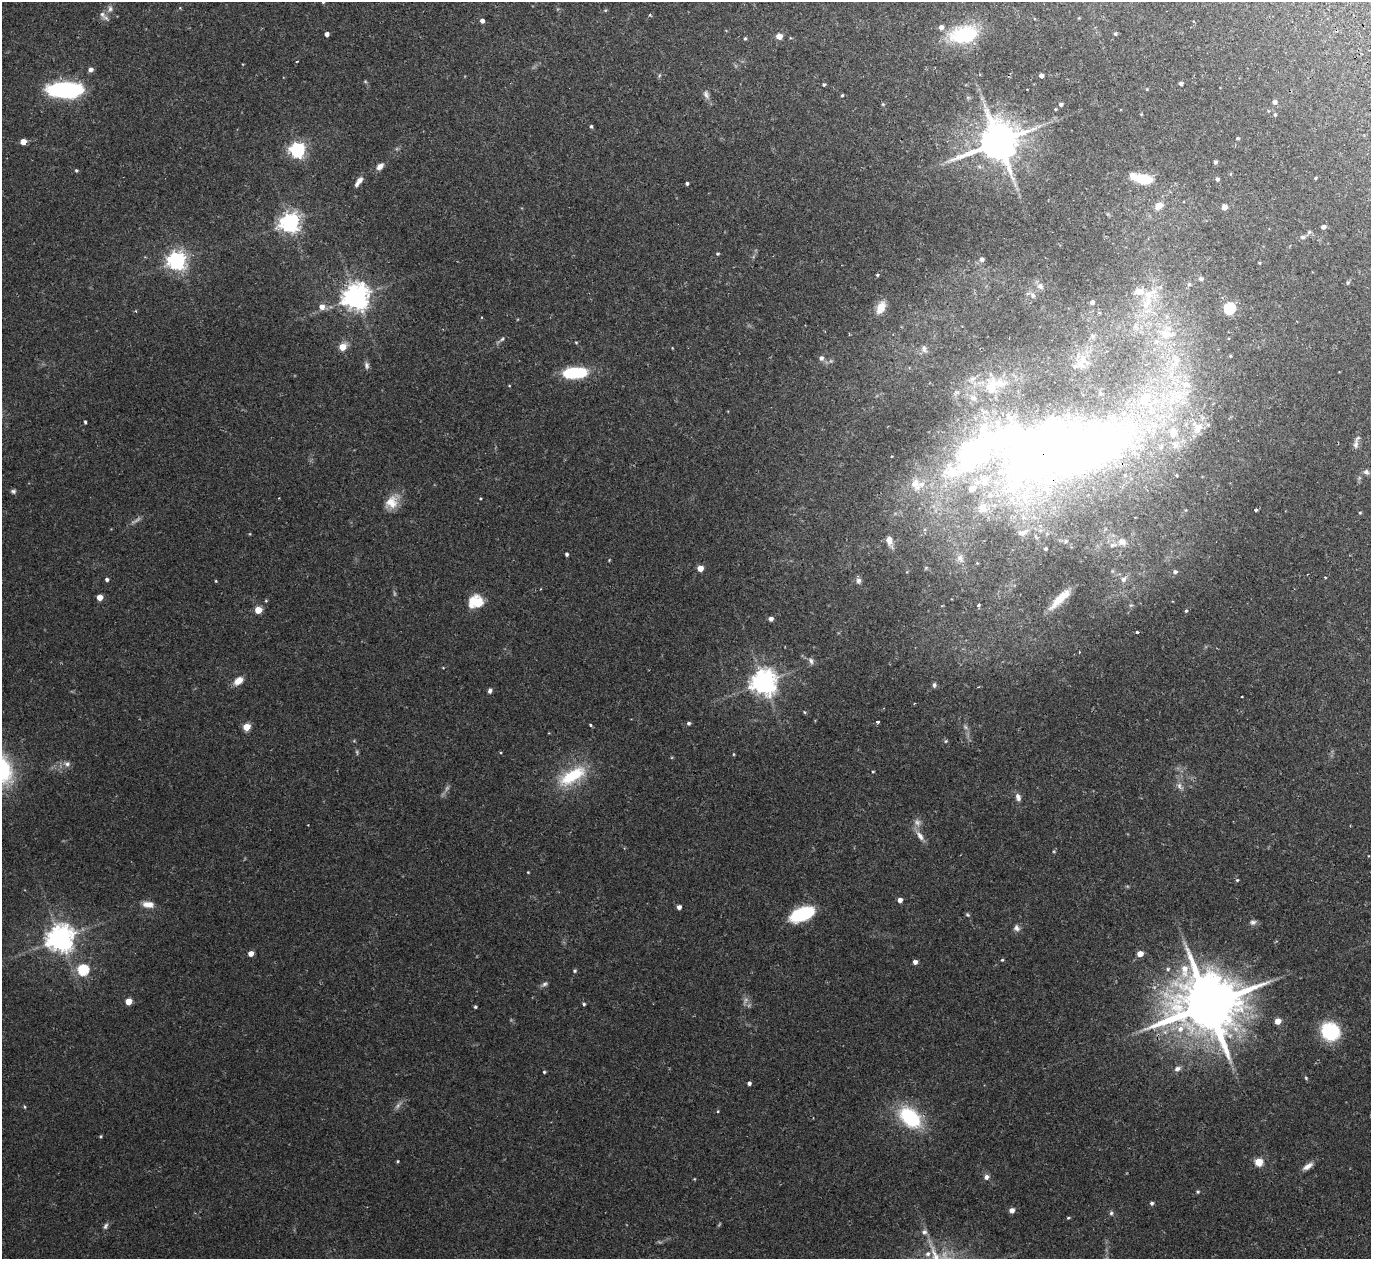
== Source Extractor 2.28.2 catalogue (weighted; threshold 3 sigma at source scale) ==
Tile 10 of 4 x 4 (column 2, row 3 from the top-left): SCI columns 1425-2793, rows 1438-2694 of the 5588 x 5513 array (HDU 1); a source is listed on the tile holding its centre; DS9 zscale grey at full resolution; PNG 1373 x 1261 px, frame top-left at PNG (2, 2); no overlay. Shown black and unused: <1% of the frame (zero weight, under 2 of 3 exposures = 3% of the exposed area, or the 3 px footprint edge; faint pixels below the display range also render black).
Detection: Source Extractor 2.28.2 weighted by HDU 2 'WHT'; one run over the whole footprint, this tile lists its part. Background 0.0576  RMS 0.005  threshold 0.0227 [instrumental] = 3 sigma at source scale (4.5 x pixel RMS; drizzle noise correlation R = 1.50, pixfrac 1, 0.05/0.05 arcsec/px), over >= 5 px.
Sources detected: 196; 5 too faint to see at this stretch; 1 inside a brighter object's white glare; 1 cosmic-ray / hot-pixel residue — not listed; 19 inside a brighter listed object's ellipse — not listed separately; the other 170 listed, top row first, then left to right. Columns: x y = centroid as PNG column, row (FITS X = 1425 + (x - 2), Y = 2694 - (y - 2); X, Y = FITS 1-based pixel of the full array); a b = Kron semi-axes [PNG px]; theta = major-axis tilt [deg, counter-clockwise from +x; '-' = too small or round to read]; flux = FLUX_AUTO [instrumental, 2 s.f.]
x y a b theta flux
323 2 4 3 - 0.45
110 9 9 6 80 1.7
102 14 10 7 -59 2.1
650 15 4 3 - 0.49
1079 18 4 4 - 0.37
482 21 4 4 - 1.8
327 34 4 4 - 2
964 34 37 21 9 29
1115 34 4 4 - 0.75
779 36 5 4 - 6.4
745 38 5 4 - 0.61
297 61 3 2 - 0.42
90 70 5 5 - 2.1
660 75 6 4 70 0.62
1041 76 4 4 - 2.4
1181 83 4 3 - 1.2
824 84 3 3 - 0.69
65 90 38 17 0 47
706 94 13 7 -70 2.1
842 95 4 3 - 0.52
1275 102 4 4 - 1.9
883 104 5 3 - 0.5
1061 104 4 4 - 1.2
1275 114 5 4 - 0.63
591 126 4 3 - 0.8
1238 138 4 4 - 0.78
23 142 5 4 - 6.1
998 142 12 10 22 1900
297 150 6 6 - 140
1215 162 4 3 - 1.2
380 166 8 6 41 2.9
76 170 5 4 - 0.63
1315 178 4 3 - 0.53
1144 179 19 9 -7 14
1217 179 4 4 - 1.2
359 182 14 5 53 2.7
687 183 3 3 - 0.92
1159 206 11 8 41 3.7
1224 207 5 5 - 3.4
290 222 7 6 - 280
1323 227 4 4 - 1.9
1309 232 6 4 46 0.77
1302 237 7 5 -1 1.2
718 254 4 3 - 0.6
982 259 6 5 - 1.4
177 260 7 6 - 250
1259 263 3 3 - 0.41
877 275 3 3 - 0.65
1201 278 6 5 - 1.4
1348 282 5 4 - 0.7
1189 284 6 5 - 0.98
1040 286 9 8 - 2.1
1148 294 27 14 27 13
1033 295 8 7 - 1.7
356 297 8 8 - 580
1092 302 4 4 - 1.5
322 307 6 6 - 3.4
881 308 15 9 62 5.9
1229 308 5 5 - 61
1166 333 23 21 -11 17
1092 336 7 6 - 1.1
502 339 7 4 45 0.88
576 342 5 3 - 0.43
342 347 5 4 - 10
924 349 11 8 -80 2.2
821 358 6 6 - 1.6
1083 360 12 10 -84 4.8
1176 361 15 9 86 5.5
367 365 10 6 -84 1.6
575 373 24 10 4 26
973 379 10 6 28 2.1
85 422 3 3 - 1.6
1356 444 12 7 84 2
1060 449 225 77 4 510
1366 472 8 6 -26 1.4
13 491 6 5 - 1
481 498 3 2 - 0.61
391 502 17 15 52 7.8
1256 510 4 3 - 0.62
1360 513 4 3 - 0.52
1022 533 14 7 18 2.4
889 540 14 7 -71 4.1
1066 541 5 4 - 0.63
1122 542 11 9 -10 3.9
1045 549 3 3 - 0.79
567 554 4 4 - 0.88
960 558 11 9 -60 2.8
609 560 4 3 - 0.39
700 568 4 4 - 7.4
1175 572 6 5 - 1.3
1325 577 4 2 - 0.35
107 579 4 4 - 1.2
1124 579 9 7 53 2
216 581 3 3 - 0.42
858 581 9 7 -86 1.6
100 597 4 4 - 6.1
1060 599 30 8 45 10
476 601 17 14 12 11
979 605 3 3 - 0.53
1131 605 6 4 41 0.7
258 610 5 4 - 11
1186 611 4 3 - 1
771 619 4 4 - 2
1137 632 4 3 - 3.1
1080 652 3 2 - 0.35
811 661 9 6 -66 1.6
238 681 13 8 41 4.2
764 682 8 8 - 520
934 685 7 5 89 1.1
490 691 6 4 76 1.3
804 712 5 3 - 0.52
877 722 3 3 - 1.5
688 723 5 4 - 0.94
590 725 3 3 - 0.86
246 727 5 4 - 13
965 727 7 5 -47 1.2
946 741 5 5 - 0.66
734 754 5 3 - 0.47
67 764 8 7 - 1.9
873 772 4 3 - 0.42
572 776 39 16 31 23
1179 786 10 6 -72 2.1
1018 797 10 6 -74 2
920 836 16 7 -58 3.3
528 872 3 3 - 0.39
1237 880 4 4 - 0.65
900 900 4 4 - 2.8
148 904 15 8 -5 4
679 907 4 4 - 2.2
802 914 25 12 22 27
967 915 6 4 -34 0.7
1253 922 8 7 - 1.5
1016 928 9 8 - 1.8
60 938 8 8 - 590
251 953 4 4 - 4.5
1140 954 5 4 - 6.3
1002 960 4 4 - 0.52
915 962 4 4 - 2.3
1168 969 6 5 - 1
83 970 6 5 - 44
1184 970 19 9 -89 8.3
575 971 5 5 - 0.73
544 984 8 5 19 1.2
128 1001 5 4 - 8.1
584 1004 4 4 - 0.66
1209 1004 20 16 16 4400
475 1007 4 3 - 0.72
1278 1021 5 4 - 6.3
1330 1031 19 17 -38 26
1177 1069 8 6 21 1.8
544 1072 3 3 - 0.61
1306 1078 6 4 -46 0.6
749 1083 4 4 - 1.4
398 1105 10 5 63 1.6
25 1107 5 3 - 0.48
910 1117 24 15 -43 36
101 1136 4 4 - 0.55
397 1161 4 3 - 0.49
1259 1162 5 5 - 18
1308 1166 15 6 33 3.1
986 1177 6 6 - 1.9
694 1179 4 3 - 0.41
1198 1192 5 5 - 0.73
1152 1203 4 4 - 1
1012 1210 5 5 - 2.7
1111 1213 6 5 - 0.95
1068 1218 4 4 - 0.53
105 1226 9 5 63 1.3
924 1232 7 7 - 1.6
928 1254 8 7 - 1.9
Overlapping masked pixels (flux is a lower limit): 2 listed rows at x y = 1060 449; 1209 1004
Isophote crosses this tile's border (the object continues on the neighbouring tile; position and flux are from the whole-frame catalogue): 1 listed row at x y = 323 2